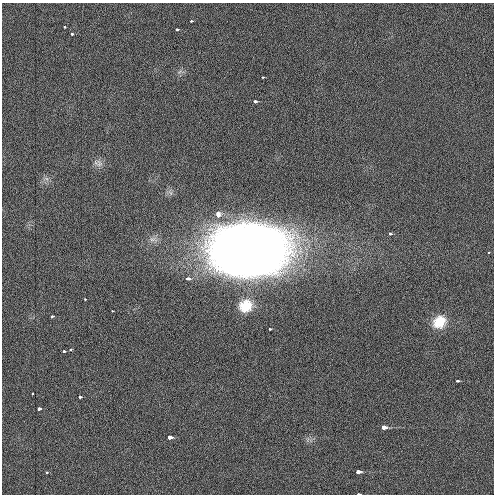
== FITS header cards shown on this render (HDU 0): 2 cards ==
NAXIS1  =                  492 / Axis length
NAXIS2  =                  492 / Axis length

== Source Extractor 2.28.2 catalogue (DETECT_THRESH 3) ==
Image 492 x 492 px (HDU 0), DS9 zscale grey, 1 PNG px = 1 image px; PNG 496 x 496 px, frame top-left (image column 1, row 492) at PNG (2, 3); no overlay
Background 3.03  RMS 3.3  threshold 9.89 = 3 sigma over >= 5 px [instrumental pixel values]
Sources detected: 29; all 29 listed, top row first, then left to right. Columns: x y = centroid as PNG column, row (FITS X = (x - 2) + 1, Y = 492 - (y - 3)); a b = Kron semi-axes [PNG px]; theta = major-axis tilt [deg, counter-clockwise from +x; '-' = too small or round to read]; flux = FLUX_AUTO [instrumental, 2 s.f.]
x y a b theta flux
191 21 3 2 - 490
64 27 3 3 - 440
176 29 3 3 - 870
72 34 3 3 - 770
262 77 3 2 - 350
255 101 3 3 - 1500
99 164 11 10 - 1300
46 178 7 4 -20 560
218 214 5 3 - 3600
390 234 3 3 - 490
248 250 47 35 5 560000
187 279 4 3 - 1600
85 299 3 3 - 410
245 306 17 16 - 5300
112 311 3 3 - 390
52 316 3 3 - 720
439 322 16 13 36 4400
269 329 3 3 - 360
70 349 3 3 - 480
64 351 3 2 - 670
457 381 3 3 - 750
32 394 3 2 - 310
80 397 3 3 - 930
39 409 3 3 - 1600
383 427 3 3 - 7900
170 437 3 3 - 5500
46 472 3 3 - 480
358 472 4 3 - 4200
358 494 3 2 - 470
At the frame edge (FLAGS 8, measured only in part): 1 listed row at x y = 358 494